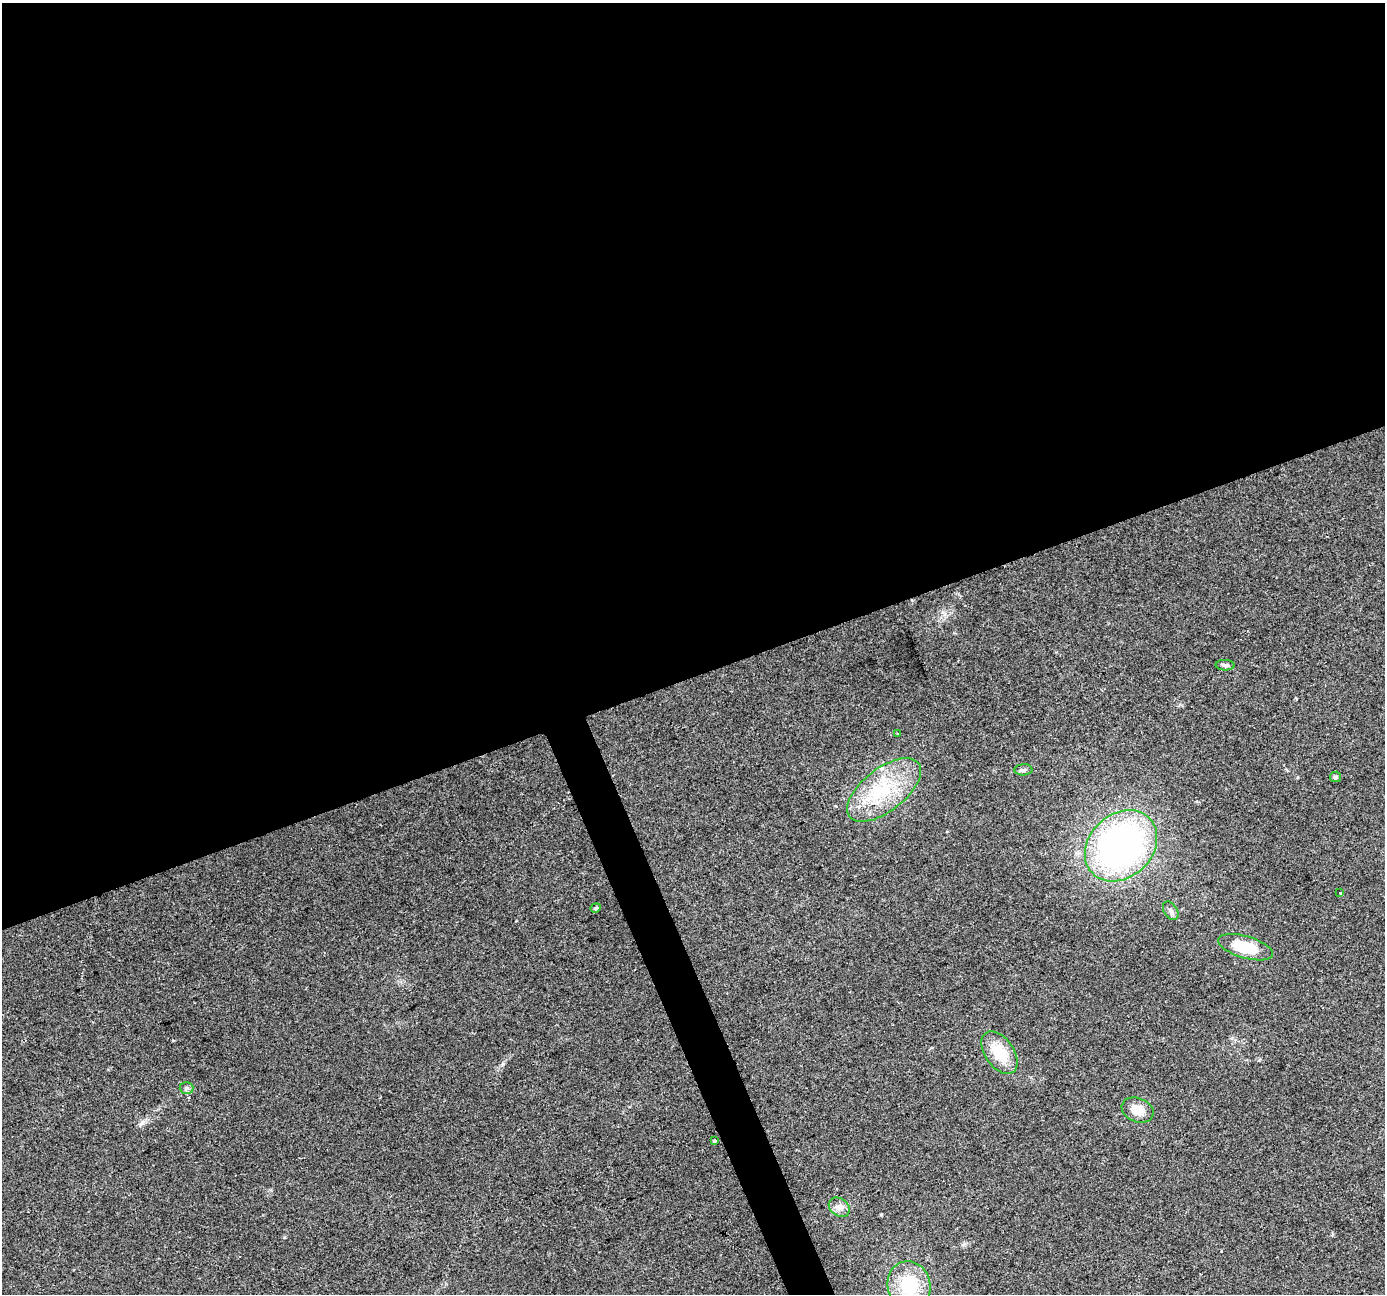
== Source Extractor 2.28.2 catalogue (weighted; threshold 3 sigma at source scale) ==
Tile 2 of 4 x 4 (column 2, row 1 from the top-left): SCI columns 1385-2767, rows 4010-5301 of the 5534 x 5378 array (HDU 1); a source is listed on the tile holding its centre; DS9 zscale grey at full resolution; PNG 1387 x 1296 px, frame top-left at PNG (2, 3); each listed source drawn as its Kron ellipse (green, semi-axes under 4 px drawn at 4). Shown black and unused: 54% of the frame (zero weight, under 2 of 3 exposures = <1% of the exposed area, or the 3 px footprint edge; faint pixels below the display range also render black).
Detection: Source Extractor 2.28.2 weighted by HDU 2 'WHT'; one run over the whole footprint, this tile lists its part. Background 0.127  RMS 0.0089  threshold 0.0402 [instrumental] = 3 sigma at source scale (4.5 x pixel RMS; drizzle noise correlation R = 1.50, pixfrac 1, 0.0396/0.0396 arcsec/px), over >= 5 px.
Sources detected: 17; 1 cosmic-ray / hot-pixel residue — neither listed nor drawn; the other 16 listed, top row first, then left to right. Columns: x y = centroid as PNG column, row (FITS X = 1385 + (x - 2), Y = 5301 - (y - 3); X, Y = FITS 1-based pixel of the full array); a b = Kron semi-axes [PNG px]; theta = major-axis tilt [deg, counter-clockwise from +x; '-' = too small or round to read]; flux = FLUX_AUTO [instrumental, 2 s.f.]
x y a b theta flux
1225 665 9 5 -1 2.5
898 734 3 2 - 1
1023 770 9 5 3 2.3
1335 777 5 5 - 2.1
884 790 44 21 38 56
1121 846 40 31 43 300
1339 893 3 3 - 11
596 908 5 4 - 1.3
1171 911 10 6 -58 3.2
1245 947 28 11 -16 29
999 1053 24 14 -55 27
186 1088 7 6 - 2
1138 1110 16 12 -21 14
714 1141 4 3 - 1.2
839 1207 11 8 -37 5.4
909 1285 24 21 -74 43
Isophote crosses this tile's border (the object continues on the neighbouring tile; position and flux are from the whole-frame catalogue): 1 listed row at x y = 909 1285
Unlisted compact peaks at least as high as the median listed source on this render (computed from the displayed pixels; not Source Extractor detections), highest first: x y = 503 1064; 881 1214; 284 1237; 964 1244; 173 1040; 142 1123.